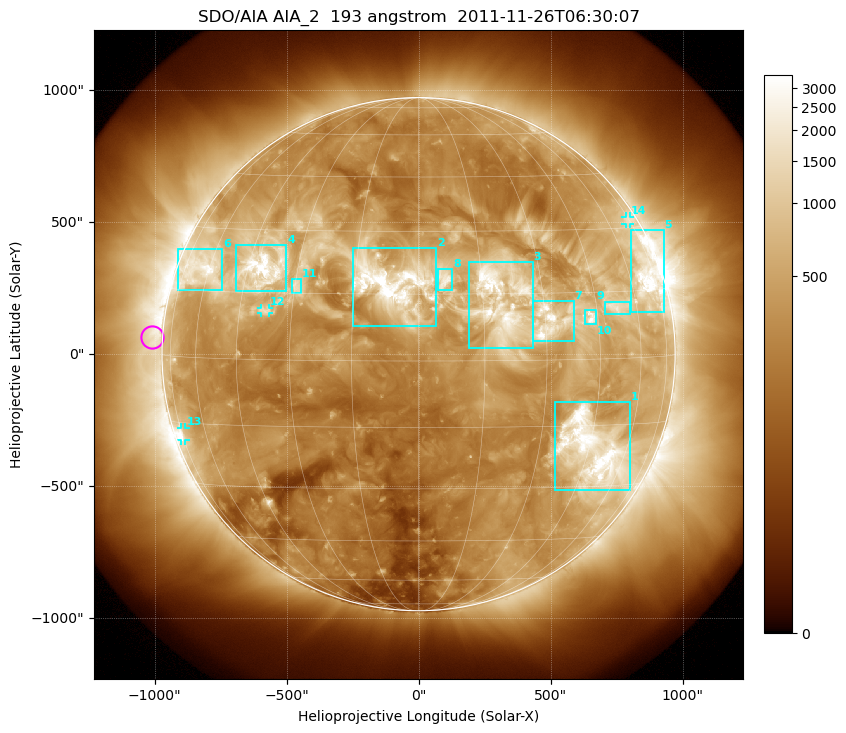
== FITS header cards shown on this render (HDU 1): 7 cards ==
TELESCOP= 'SDO/AIA'
INSTRUME= 'AIA_2'
WAVELNTH=                  193
WAVEUNIT= 'angstrom'
DATE-OBS= '2011-11-26T06:30:07.84'
CTYPE1  = 'HPLN-TAN'
CTYPE2  = 'HPLT-TAN'

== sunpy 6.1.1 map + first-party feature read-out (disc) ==
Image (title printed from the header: SDO/AIA AIA_2  193 angstrom  2011-11-26T06:30:07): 1024 x 1024 px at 2.4 arcsec/px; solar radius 972 arcsec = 405 px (full disc in frame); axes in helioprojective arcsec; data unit not stated in the header (colour bar unlabelled)
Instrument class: DISC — disc imager (sunpy class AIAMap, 193 A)
Bright regions (active regions / flare kernels): reference = the median radial profile (limb darkening/brightening removed); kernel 9 px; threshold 5 sigma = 946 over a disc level ~318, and >= 1.15x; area >= 12 px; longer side >= 10 px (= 24 arcsec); searched inside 0.97 R_sun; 14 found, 14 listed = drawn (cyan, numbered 1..; 3 of them under ~33 arcsec drawn as corner ticks so the feature stays visible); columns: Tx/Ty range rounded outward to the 5 arcsec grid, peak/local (2 s.f.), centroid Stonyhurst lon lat
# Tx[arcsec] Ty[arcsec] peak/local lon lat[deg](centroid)
1 515..800 -515..-180 14 +47 -21
2 -250..70 105..400 16 -6 +17
3 190..435 20..350 11 +19 +14
4 -690..-500 235..415 12 -40 +21
5 805..930 160..470 10 +69 +18
6 -910..-745 245..400 9.4 -64 +20
7 435..590 50..205 10 +31 +9
8 70..130 245..325 5.5 +6 +18
9 705..805 150..200 5.8 +52 +12
10 630..675 110..165 8.5 +43 +9
11 -480..-445 230..285 5.7 -29 +17
12 -600..-565 155..175 4.5 -37 +11
13 -900..-880 -330..-275 5.4 -74 -18
14 785..805 495..520 3.5 +73 +32
Off-limb structures (1.02-1.3 R_sun): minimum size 162 px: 2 found; the strongest spans PA ~40..130 deg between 1.02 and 1.3 R_sun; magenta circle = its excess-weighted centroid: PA ~85 deg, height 1.04 R_sun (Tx ~-1010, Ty ~65 arcsec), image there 2.3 x the reference